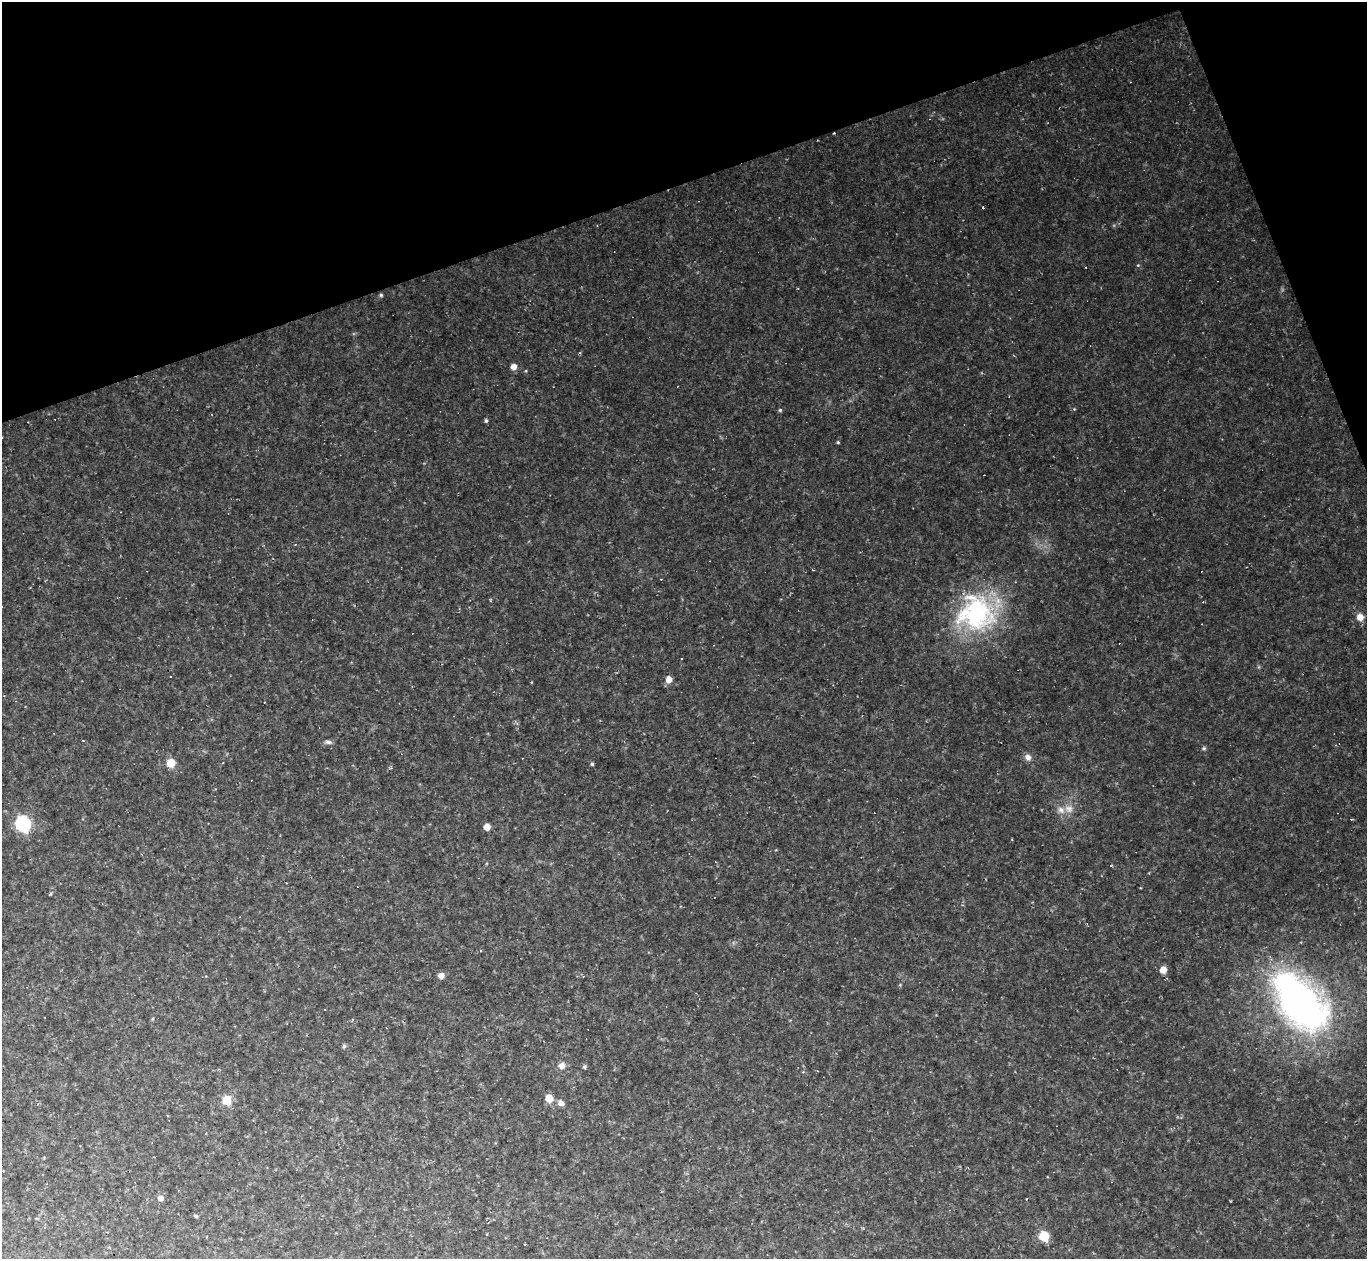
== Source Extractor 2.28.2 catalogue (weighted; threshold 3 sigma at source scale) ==
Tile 3 of 4 x 4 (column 3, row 1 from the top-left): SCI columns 2733-4097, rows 4045-5301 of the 5463 x 5448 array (HDU 1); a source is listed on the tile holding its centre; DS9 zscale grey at full resolution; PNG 1369 x 1261 px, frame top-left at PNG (2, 2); no overlay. Shown black and unused: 17% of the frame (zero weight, under 2 of 3 exposures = <1% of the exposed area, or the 3 px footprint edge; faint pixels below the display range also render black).
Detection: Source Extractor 2.28.2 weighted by HDU 2 'WHT'; one run over the whole footprint, this tile lists its part. Background 0.0745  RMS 0.0088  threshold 0.0394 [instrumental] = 3 sigma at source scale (4.5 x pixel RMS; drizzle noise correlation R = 1.50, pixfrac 1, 0.05/0.05 arcsec/px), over >= 5 px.
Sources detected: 55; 18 cosmic-ray / hot-pixel residue — not listed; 1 inside a brighter listed object's ellipse — not listed separately; the other 36 listed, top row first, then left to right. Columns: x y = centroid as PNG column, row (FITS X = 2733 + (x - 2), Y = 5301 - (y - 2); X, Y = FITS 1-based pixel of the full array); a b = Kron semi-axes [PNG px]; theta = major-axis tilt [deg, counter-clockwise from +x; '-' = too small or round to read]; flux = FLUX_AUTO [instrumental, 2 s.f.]
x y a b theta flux
834 133 3 2 - 0.67
983 207 3 3 - 16
381 295 4 4 - 1.2
514 366 6 6 - 5
780 410 4 4 - 1.2
486 421 5 4 - 1.3
838 442 4 3 - 0.92
984 475 2 2 - 0.5
2 607 3 2 - 0.99
976 613 50 48 -16 120
1360 617 7 7 - 6.5
170 676 3 2 - 0.58
669 679 7 6 - 6.1
328 742 10 5 -1 2.6
1204 748 5 5 - 1.3
1028 757 9 7 -46 3.9
522 758 2 2 - 0.52
171 763 7 7 - 15
592 764 4 4 - 1.4
1069 809 12 9 -32 6.1
23 824 9 8 - 95
487 827 6 5 - 6.4
1111 865 3 2 - 1.4
1163 970 6 6 - 7.9
441 975 7 6 - 4.2
1300 1002 67 36 -50 350
344 1046 7 4 45 1.3
562 1066 9 8 - 4.3
584 1067 5 4 - 1.7
549 1098 7 6 - 11
227 1100 7 7 - 19
561 1103 8 7 - 3.4
161 1198 7 6 - 3.3
196 1216 4 4 - 1
1044 1236 7 6 - 29
525 1244 3 2 - 0.55
Overlapping masked pixels (flux is a lower limit): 1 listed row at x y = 834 133
Isophote crosses this tile's border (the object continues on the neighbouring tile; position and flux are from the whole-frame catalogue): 1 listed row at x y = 2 607